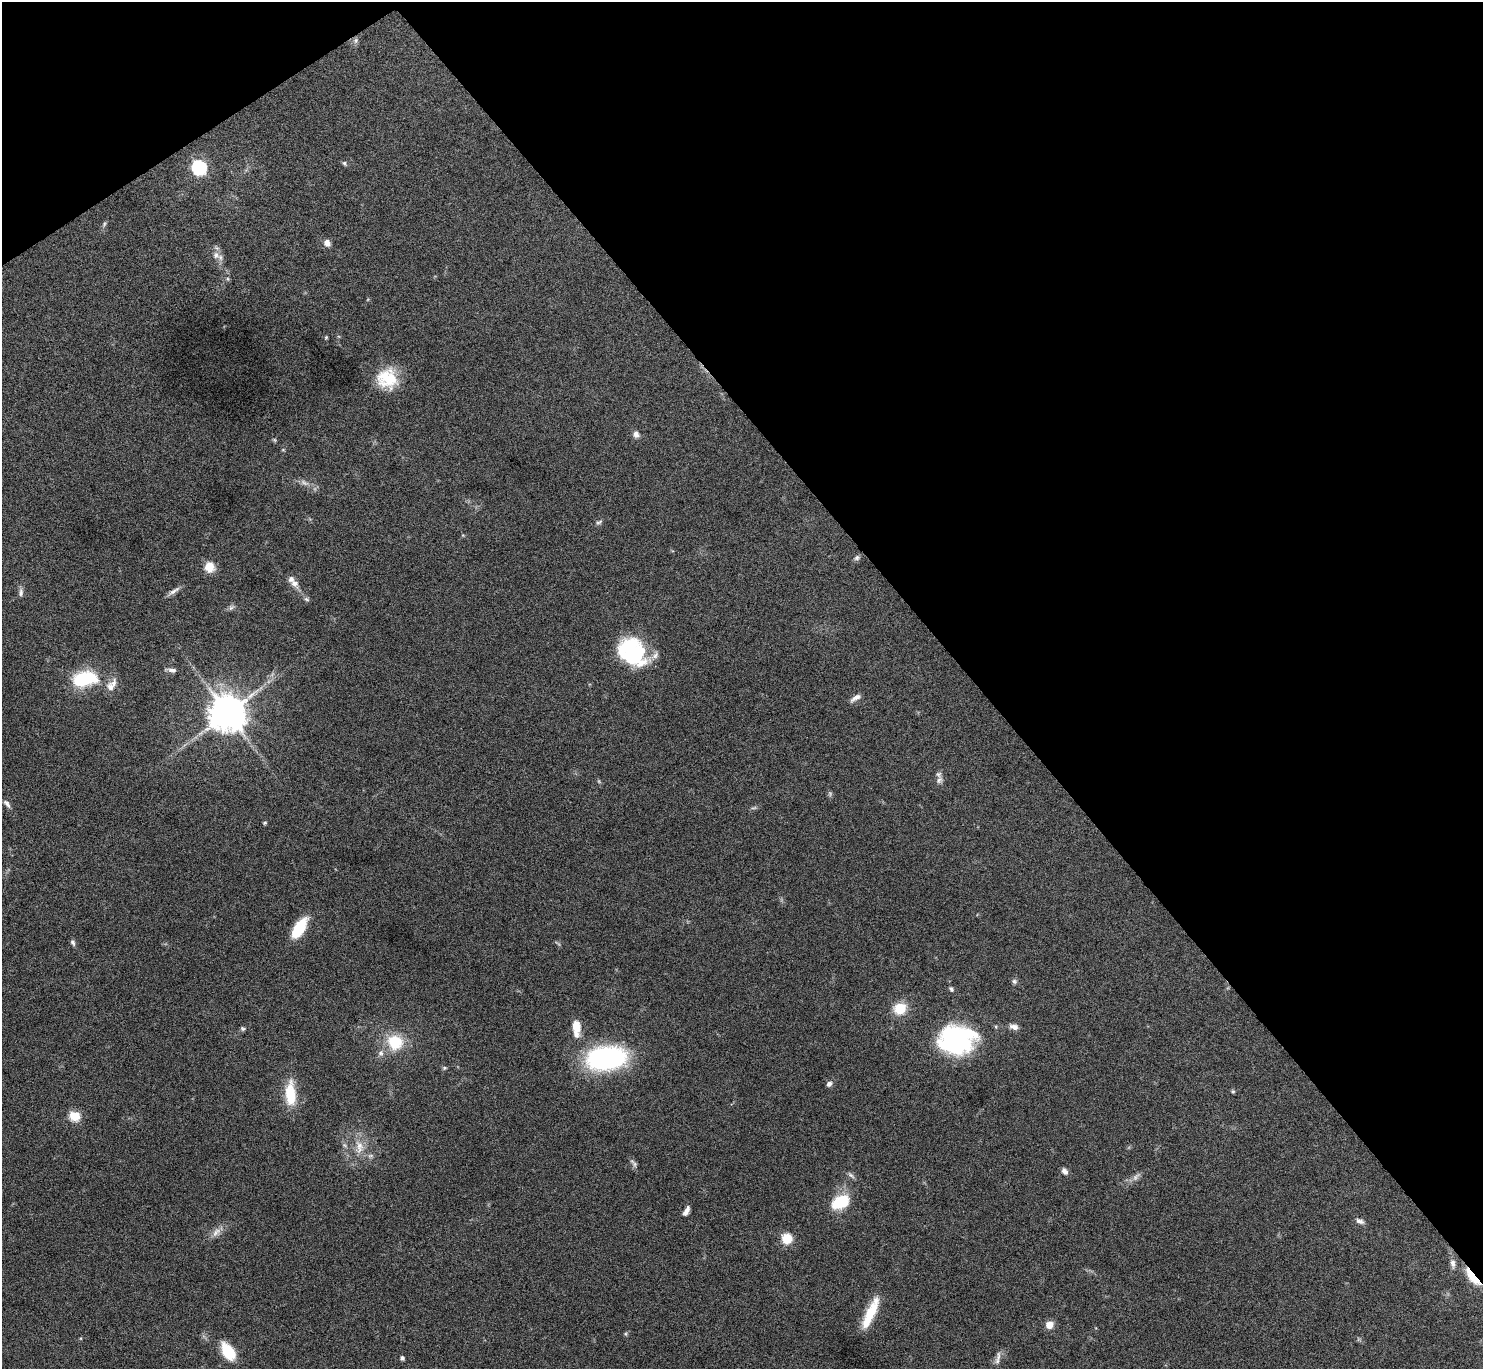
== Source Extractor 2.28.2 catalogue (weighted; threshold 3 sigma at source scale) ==
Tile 3 of 4 x 4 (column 3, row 1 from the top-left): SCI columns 2973-4453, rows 4274-5640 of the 5943 x 5938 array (HDU 1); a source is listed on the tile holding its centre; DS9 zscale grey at full resolution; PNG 1485 x 1371 px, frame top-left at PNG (2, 2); no overlay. Shown black and unused: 37% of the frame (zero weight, under 4 of 8 exposures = <1% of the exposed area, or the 3 px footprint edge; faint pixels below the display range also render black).
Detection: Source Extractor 2.28.2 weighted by HDU 2 'WHT'; one run over the whole footprint, this tile lists its part. Background 0.0651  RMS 0.0049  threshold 0.0201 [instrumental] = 3 sigma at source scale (4.09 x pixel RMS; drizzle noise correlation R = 1.36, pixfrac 0.8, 0.05/0.05 arcsec/px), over >= 5 px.
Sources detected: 80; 8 too faint to see at this stretch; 1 inside a brighter object's white glare — not listed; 8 inside a brighter listed object's ellipse — not listed separately; the other 63 listed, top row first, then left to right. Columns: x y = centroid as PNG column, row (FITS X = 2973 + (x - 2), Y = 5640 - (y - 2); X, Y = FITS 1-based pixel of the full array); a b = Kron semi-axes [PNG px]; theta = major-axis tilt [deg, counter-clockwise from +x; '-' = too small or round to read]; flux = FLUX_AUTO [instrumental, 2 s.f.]
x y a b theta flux
356 40 8 7 - 1.4
344 163 7 5 -48 0.9
199 167 7 7 - 87
104 224 9 4 66 0.95
327 243 8 7 - 2.7
216 255 11 10 - 3.3
228 279 6 4 -71 0.63
326 337 5 4 - 0.54
387 379 25 25 - 17
636 434 9 8 - 2.2
283 450 6 4 0 0.46
599 522 10 6 24 1.2
857 558 9 7 19 1.2
209 567 9 9 - 8.5
295 583 13 10 -58 3.3
173 591 19 5 34 2.3
21 592 12 6 85 1.7
306 599 8 5 -27 1
231 607 9 6 45 1.3
631 651 33 25 -26 40
172 670 12 5 -6 2
85 679 29 17 9 28
110 687 14 10 -67 3.7
855 698 14 6 32 2.4
227 713 11 10 - 1400
939 780 11 9 62 1.9
7 804 11 5 -50 1.7
265 823 5 4 - 0.71
299 928 22 10 57 17
73 942 8 5 -70 1.1
1014 981 8 6 -47 1.2
951 989 6 5 - 1.1
900 1008 13 12 - 11
576 1027 16 9 -82 6.4
1014 1027 12 7 -12 2.5
243 1028 7 6 - 0.87
954 1041 36 27 27 72
395 1042 19 18 - 17
381 1053 9 8 - 2
606 1058 39 23 7 81
444 1068 6 5 - 0.73
829 1084 8 6 38 1.8
1233 1091 5 4 - 0.67
290 1094 28 11 -87 16
74 1116 6 5 - 27
345 1145 8 5 -21 1.1
359 1147 23 13 -88 8.2
1065 1171 9 6 -52 2
851 1175 12 5 -42 1.3
1136 1177 15 7 46 2.4
840 1202 20 12 31 19
686 1211 11 5 62 2.3
1360 1221 12 6 -20 1.9
216 1232 16 9 52 3.5
787 1238 11 10 - 8.7
1453 1263 14 7 -84 2.9
1472 1277 28 8 -51 9.9
872 1310 29 14 55 11
1049 1325 8 7 - 4.8
626 1334 7 5 57 0.68
228 1351 19 11 -55 16
998 1357 15 6 88 2.1
402 1358 4 4 - 1.1
Overlapping masked pixels (flux is a lower limit): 1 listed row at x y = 1472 1277